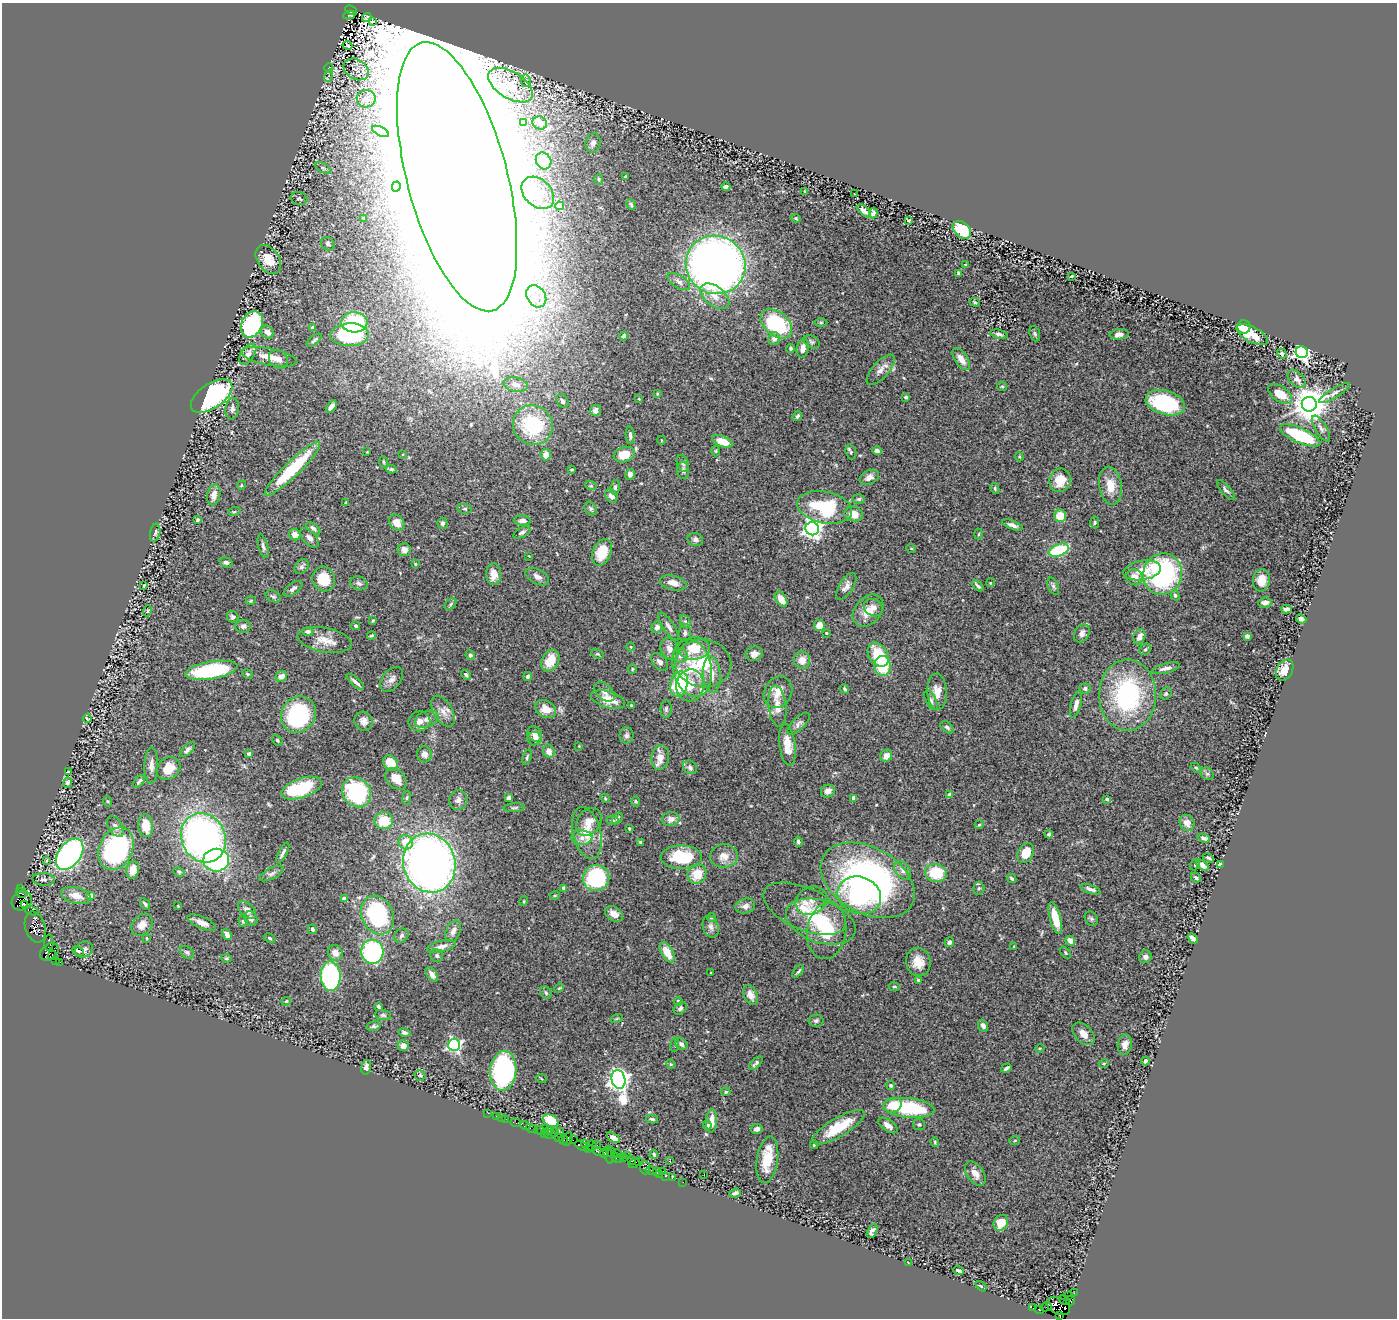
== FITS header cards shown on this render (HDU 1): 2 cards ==
NAXIS1  =                 1395
NAXIS2  =                 1316

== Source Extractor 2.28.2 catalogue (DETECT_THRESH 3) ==
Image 1395 x 1316 px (HDU 1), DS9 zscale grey, 1 PNG px = 1 image px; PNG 1399 x 1320 px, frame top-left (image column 1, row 1316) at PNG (2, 3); each listed source drawn as its Kron ellipse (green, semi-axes under 4 px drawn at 4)
Background 0.526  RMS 0.033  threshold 0.1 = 3 sigma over >= 5 px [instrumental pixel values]
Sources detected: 494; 2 with non-positive FLUX_AUTO (blend fragments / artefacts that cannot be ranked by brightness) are neither listed nor drawn; the other 492 listed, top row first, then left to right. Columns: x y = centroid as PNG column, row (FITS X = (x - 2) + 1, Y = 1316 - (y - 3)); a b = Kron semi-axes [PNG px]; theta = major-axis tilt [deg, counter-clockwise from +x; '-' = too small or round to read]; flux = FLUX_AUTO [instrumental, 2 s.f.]
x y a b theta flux
351 10 6 3 -21 1600
349 15 6 3 8 400
367 17 5 3 - 0.24
373 21 3 3 - 1.8
347 45 5 3 - 0.077
329 68 5 3 - 1.8
356 69 13 10 -30 15
328 76 6 4 70 4.1
526 81 6 5 - 4.8
510 85 25 13 -31 54
366 99 9 8 - 17
524 123 3 3 - 6
540 123 7 6 - 7.8
380 131 9 4 -25 20
593 143 10 7 76 11
544 161 9 7 -60 25
323 168 8 4 -30 5
625 176 3 2 - 2.3
457 177 139 50 -75 73000
599 179 5 4 - 3.7
396 187 5 3 - 5
726 187 4 3 - 7.2
805 191 3 2 - 2
538 193 19 13 -44 37
854 194 3 2 - 7.7
299 199 8 6 -17 5.6
631 205 5 3 - 3.2
560 206 4 4 - 42
864 211 9 4 -42 12
873 213 5 4 - 6.5
364 218 3 2 - 1.6
796 218 5 4 - 3
909 220 4 3 - 3.2
962 230 10 7 -42 85
328 244 7 6 - 6.7
268 259 16 11 -56 38
716 265 30 29 - 1800
965 265 3 3 - 2.3
958 273 4 2 - 2.7
1072 276 3 2 - 2.2
679 282 13 6 -33 9.3
536 296 12 9 -54 27
715 296 16 9 -37 24
975 302 5 4 - 2.6
354 322 13 10 -3 130
821 323 6 4 1 3.1
252 324 14 10 63 250
776 324 18 12 -40 200
1244 327 6 6 - 48
312 328 3 3 - 5
267 332 7 6 - 15
999 334 9 4 -12 6.1
1035 334 8 5 -72 4.2
1119 334 9 5 5 13
349 335 19 11 2 170
1252 335 17 7 -28 45
623 336 4 3 - 4.4
774 339 6 6 - 11
314 340 9 2 37 3.7
812 342 8 5 -32 5
803 348 10 6 78 16
791 349 4 4 - 4.8
1302 352 6 6 - 1200
1282 353 5 4 - 11
248 354 11 6 55 11
269 357 28 8 -10 37
278 359 10 8 -40 14
961 359 12 6 -57 20
881 370 19 8 49 16
1297 379 10 7 -43 11
516 385 12 7 -11 15
1002 386 5 4 - 3.2
1334 393 17 4 31 9.1
657 394 4 3 - 2.1
1280 394 13 7 -34 37
212 396 24 12 35 450
906 397 4 3 - 4.8
639 399 4 2 - 1.5
562 401 7 5 -58 6.9
1165 403 20 12 -16 210
1309 404 7 7 - 5500
331 407 7 4 53 13
232 409 11 6 83 8.2
595 410 6 5 - 11
797 416 5 3 - 4.1
533 425 20 19 - 180
1321 429 15 5 -59 8.2
630 435 8 3 -85 5.9
1300 435 22 7 -23 150
661 440 4 3 - 1.6
722 441 11 5 -21 36
716 451 5 3 - 2.1
877 451 4 4 - 8.1
367 452 2 2 - 1.2
851 452 7 5 -71 4.7
403 454 3 2 - 1.6
546 455 6 5 - 12
624 455 11 7 16 49
1019 457 4 3 - 2.3
383 462 6 3 -88 2.6
683 463 9 5 -69 5.8
292 469 38 7 44 140
391 469 5 3 - 4
572 470 3 2 - 2.4
683 470 9 6 -85 7.2
630 474 5 5 - 9.6
869 477 10 7 27 12
1060 480 12 10 68 40
241 485 5 3 - 2.3
591 486 6 4 -18 3.2
1110 486 19 11 -81 39
615 487 7 4 81 4.8
995 488 5 3 - 3.2
1226 490 13 4 -48 6.9
214 495 10 6 81 16
611 496 7 5 -57 11
859 499 6 4 2 4.5
346 503 3 2 - 2.3
824 507 28 15 -11 160
465 509 7 4 -6 3.6
591 509 7 5 -56 4.6
234 512 6 4 18 2.7
854 514 9 7 -10 27
1060 516 6 6 - 43
197 520 4 3 - 3.7
522 521 8 5 -2 8.9
397 523 8 6 -52 24
442 523 5 5 - 5.6
1095 523 6 4 87 3.1
1012 525 11 4 -21 8.9
313 528 8 4 -38 6.6
812 529 7 6 - 1200
522 532 9 5 27 5.8
155 533 9 5 78 5.3
978 534 5 3 - 2.5
295 535 6 5 - 18
309 538 12 6 -46 9.9
695 539 8 6 -13 7.4
263 546 12 4 -75 7.2
911 548 5 3 - 2
404 550 7 6 - 12
1059 550 10 5 21 150
602 552 14 9 67 54
529 556 2 2 - 1.2
226 562 7 5 -18 5.9
415 564 4 3 - 1.9
302 567 8 6 47 6.3
1142 570 19 9 10 33
494 574 11 7 -89 22
1163 574 21 19 68 330
537 577 12 7 -29 12
1135 577 8 7 - 19
324 579 12 11 - 59
1261 580 11 8 81 25
359 583 9 6 -19 7
673 583 13 7 -14 20
990 583 4 3 - 1.9
144 586 4 2 - 2.1
978 586 7 3 -46 5.1
1053 586 9 5 -67 5.5
846 587 15 7 57 12
293 589 11 5 36 7.7
1175 595 5 4 - 4.1
273 596 8 5 -26 4.9
781 599 8 5 -58 24
251 601 5 4 - 2.7
1265 602 7 5 6 8.8
450 604 7 5 44 3.9
873 608 10 8 -32 13
1286 609 5 4 - 10
147 611 5 3 - 2.3
868 611 18 13 48 33
233 617 6 5 - 5.1
1301 619 5 4 - 7
373 620 4 3 - 2.2
685 622 7 5 -69 4.7
819 625 5 5 - 24
243 626 8 6 2 7.6
356 626 4 4 - 4.7
657 627 6 5 - 9.5
669 627 16 5 -56 11
308 631 5 4 - 8.7
685 633 9 6 84 6.6
826 633 3 3 - 1.8
1082 633 9 7 60 10
371 635 4 3 - 3
1247 636 4 4 - 6.4
1139 637 8 5 68 15
325 640 27 12 -11 34
630 647 4 3 - 2.1
694 648 16 11 4 55
669 649 11 8 -69 17
1145 649 6 5 - 4.3
598 654 7 4 -22 2.9
754 654 8 7 - 11
470 655 5 4 - 5
878 655 13 9 -55 76
680 656 7 7 - 9.1
550 660 11 8 61 45
802 660 8 8 - 21
660 662 10 6 -46 9.8
703 663 28 24 -8 120
882 666 10 8 -87 83
692 668 29 19 -77 87
1166 668 14 5 14 11
632 669 5 4 - 2.7
211 670 26 8 9 250
1285 670 11 8 62 23
248 674 6 4 -27 2.8
466 675 5 3 - 4.5
712 675 18 8 -86 23
281 676 6 5 - 12
528 676 4 4 - 7.5
392 679 14 9 50 13
355 682 11 3 -43 7.5
679 684 13 8 73 170
690 685 16 14 79 50
1085 688 5 5 - 5.6
845 689 5 3 - 3.6
604 692 12 7 -46 11
778 692 16 13 59 30
937 692 18 9 -87 24
1166 693 6 5 - 4.2
1128 695 36 28 90 310
608 700 17 8 -16 44
931 700 10 5 -63 6.4
1076 704 14 5 75 13
631 705 3 3 - 1.9
777 706 21 9 -84 25
546 709 11 8 -31 27
666 709 9 5 89 5
443 711 17 9 -59 22
298 715 19 17 55 250
87 719 4 2 - 2.3
427 719 12 8 21 13
364 721 10 9 - 14
419 721 11 10 - 14
798 724 14 6 44 8.6
947 727 7 5 -39 5
535 734 8 7 - 14
626 735 8 7 - 6.2
535 739 7 6 - 9.1
277 740 6 4 -47 3.5
787 745 21 8 -82 31
579 746 2 2 - 1.7
188 750 10 4 45 6.2
549 751 7 5 -72 17
249 754 4 3 - 7.2
424 754 8 7 - 12
886 756 6 6 - 17
527 757 8 4 71 3.8
660 757 12 9 82 23
390 763 8 6 -53 54
151 766 18 7 88 14
690 767 7 6 - 7.4
168 768 13 10 40 35
1196 768 6 3 -44 2.6
68 772 3 2 - 1.8
1207 774 7 5 -43 4.9
396 779 12 8 -46 33
139 781 8 3 49 4.1
68 783 5 4 - 5.5
301 788 21 9 19 120
828 791 7 6 - 15
357 792 16 13 -49 220
950 795 4 4 - 12
407 798 7 3 82 3.1
509 798 4 4 - 6.4
605 798 5 3 - 2.2
854 798 4 4 - 14
1107 799 3 3 - 4.7
458 800 10 9 - 13
107 801 5 3 - 2.4
636 801 5 5 - 3.1
514 808 11 4 4 4.6
617 818 6 4 52 5.2
671 819 9 7 11 13
612 820 6 4 -3 3.5
384 821 9 8 - 56
589 822 15 11 55 27
1187 823 8 7 - 16
979 825 4 4 - 3.5
116 826 11 7 -55 12
145 826 11 7 -84 41
629 828 4 3 - 2.2
587 833 26 14 -76 53
1049 834 4 4 - 3.8
203 838 25 22 -63 980
582 838 10 7 -1 13
1204 838 6 4 -19 7.1
798 841 5 4 - 4.2
406 842 7 7 - 40
640 842 3 3 - 2.6
116 849 22 16 65 410
283 853 11 3 62 6.4
1026 853 10 7 61 40
70 854 18 11 55 720
724 856 14 11 4 25
681 857 20 12 -1 100
1208 858 6 3 -27 4.3
46 860 3 3 - 5.7
216 860 13 11 0 340
429 863 30 26 -73 1600
1220 864 3 3 - 21
1195 865 6 4 51 3.2
1202 865 7 4 -37 14
133 870 9 6 78 27
903 870 10 7 -50 11
179 872 6 4 -28 3.4
936 873 11 9 -9 90
271 874 13 5 27 7.6
697 874 10 9 - 44
596 878 13 13 - 220
1012 878 5 3 - 3.8
1196 878 5 4 - 4.2
44 879 11 6 -3 7
868 880 50 33 -29 680
21 888 3 2 - 83
563 888 4 3 - 5.5
979 888 6 5 - 4
1090 889 11 4 -18 8.7
21 893 5 3 - 280
90 895 4 4 - 15
555 895 5 3 - 1.9
859 895 22 18 -19 200
76 896 15 8 -15 28
344 899 4 4 - 20
22 901 11 9 38 2100
524 901 5 3 - 2.1
811 901 16 13 30 18
145 904 6 4 -56 3.9
25 905 3 3 - 210
178 906 3 2 - 1.9
745 906 10 7 12 11
805 909 44 21 -24 77
247 910 11 6 -42 15
31 911 7 3 -18 350
614 914 10 7 -32 17
377 915 20 15 -66 240
711 918 4 4 - 2.7
1055 918 16 5 -75 46
1091 918 8 6 -57 5
251 919 8 6 -60 9.3
243 921 6 4 -89 3.8
821 921 36 21 -19 120
202 923 15 6 -23 17
142 925 12 9 45 16
35 927 16 10 -74 590
711 927 11 7 -71 11
312 929 5 4 - 4.5
453 931 11 7 66 13
827 931 28 19 82 89
227 935 6 4 -59 12
401 936 7 6 - 5.6
147 938 4 3 - 2.4
270 938 6 4 -28 3.4
1193 938 6 4 -38 12
1070 941 5 4 - 17
949 942 5 4 - 6.9
49 943 8 4 86 280
441 946 14 5 12 13
1014 946 3 2 - 1.5
84 949 9 7 34 8.7
78 951 6 4 -25 7.9
49 952 10 7 39 1200
187 952 8 5 -36 4.9
372 952 12 11 - 370
667 952 11 6 -60 36
335 953 8 7 - 17
1065 953 7 4 -49 2.7
52 955 4 3 - 290
437 956 7 6 - 5.1
1145 957 6 6 - 8.3
226 958 5 4 - 3.3
56 961 3 3 - 32
59 962 3 2 - 67
918 962 14 12 -79 30
798 971 7 3 49 4.1
711 973 4 3 - 1.5
432 974 8 5 -56 14
331 976 15 10 -88 470
918 980 3 3 - 2.4
894 987 5 3 - 2.3
559 988 5 3 - 2.2
546 993 7 5 -58 5.2
750 995 10 6 -63 15
286 1001 5 4 - 3
678 1001 4 4 - 8.6
378 1006 3 3 - 4
680 1008 7 5 44 5.8
383 1015 8 5 -7 4.7
617 1018 6 3 19 2.5
816 1021 7 6 - 5.6
374 1026 7 4 11 4.9
983 1026 6 5 - 7.3
405 1033 6 4 -14 6.5
1084 1034 13 8 -45 17
681 1044 7 5 -44 7.5
1125 1044 10 7 79 14
454 1045 6 6 - 510
675 1045 7 3 82 3.1
403 1046 5 5 - 17
1040 1048 5 3 - 2.2
1145 1061 4 3 - 4.1
756 1063 8 3 46 5.2
1104 1063 5 3 - 1.9
671 1064 5 4 - 2.9
366 1067 7 4 77 9.1
1006 1068 5 3 - 5.3
503 1071 20 13 85 390
420 1075 5 5 - 3
541 1078 5 3 - 1.8
618 1079 9 7 -78 1800
891 1085 4 4 - 5.1
726 1092 5 4 - 3
893 1105 9 7 19 49
909 1108 26 9 -6 170
488 1113 2 2 - 20
496 1116 2 2 - 11
502 1118 3 2 - 11
505 1119 2 2 - 15
652 1119 6 3 -14 4.3
551 1121 8 5 -29 53
711 1121 11 5 86 23
515 1123 5 2 - 20
707 1125 5 4 - 4.4
888 1125 11 5 -34 13
919 1125 6 5 - 3.5
525 1126 5 3 - 170
838 1127 30 9 30 78
544 1128 2 2 - 460
532 1129 6 2 -19 26
757 1129 6 5 - 10
539 1130 5 3 - 130
550 1130 3 2 - 60
561 1132 3 2 - 43
544 1133 3 3 - 17
554 1133 3 2 - 40
550 1135 6 2 -20 120
559 1138 3 3 - 88
613 1138 7 4 -31 14
568 1139 7 4 73 230
564 1140 5 3 - 94
573 1140 2 2 - 49
1015 1140 5 3 - 2.2
935 1142 5 3 - 2.6
585 1144 4 3 - 160
596 1145 3 3 - 180
814 1145 4 3 - 3.8
582 1146 7 2 -30 170
592 1146 5 5 - 210
588 1148 3 2 - 41
611 1151 5 4 - 300
598 1152 5 3 - 270
604 1153 5 3 - 140
617 1154 5 3 - 190
654 1154 4 3 - 2.3
608 1155 9 3 -74 160
627 1155 2 2 - 22
624 1157 2 2 - 28
616 1158 6 3 -40 120
620 1158 3 2 - 51
767 1160 23 10 81 61
631 1161 3 2 - 27
639 1161 3 3 - 130
670 1161 2 2 - 1.5
634 1163 6 3 28 110
645 1168 6 5 - 140
651 1171 6 3 -13 95
656 1171 3 3 - 100
662 1171 3 3 - 110
975 1173 14 8 -55 19
660 1174 4 3 - 110
704 1174 3 2 - 2
666 1176 3 2 - 82
672 1178 3 2 - 33
683 1182 2 2 - 20
735 1193 6 4 19 6.7
1001 1223 8 7 - 42
872 1231 7 4 62 8.6
908 1263 3 2 - 6.7
958 1271 5 3 - 4.7
981 1286 6 3 -37 2.4
1074 1293 3 2 - 15
1069 1296 4 3 - 61
1064 1300 6 3 -37 680
1071 1301 5 3 - 150
1058 1306 12 8 -28 2000
1046 1307 5 2 - 80
1033 1308 3 2 - 13
1039 1310 4 3 - 120
1060 1315 4 3 - 110
At the frame edge (FLAGS 8, measured only in part): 1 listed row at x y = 1060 1315
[2 non-positive-flux detections neither listed nor drawn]